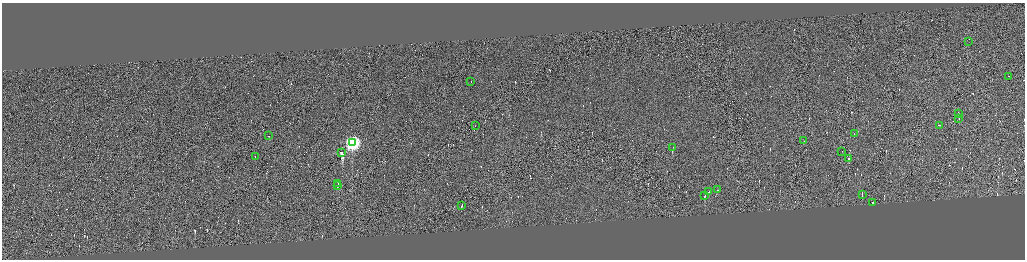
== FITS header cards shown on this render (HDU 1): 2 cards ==
NAXIS1  =                 4092
NAXIS2  =                 1030

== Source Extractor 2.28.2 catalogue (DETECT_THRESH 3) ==
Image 4092 x 1030 px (HDU 1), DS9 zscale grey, zoomed out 1/4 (1 PNG px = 4 x 4 image px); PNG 1027 x 262 px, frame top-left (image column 3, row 1030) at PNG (2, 3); each listed source drawn as its Kron ellipse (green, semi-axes under 4 px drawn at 4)
Background -0.0793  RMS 4.2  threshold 12.6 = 3 sigma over >= 5 px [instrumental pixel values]
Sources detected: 372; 348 cannot appear on this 1/4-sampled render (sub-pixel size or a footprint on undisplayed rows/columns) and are neither listed nor drawn; the other 24 listed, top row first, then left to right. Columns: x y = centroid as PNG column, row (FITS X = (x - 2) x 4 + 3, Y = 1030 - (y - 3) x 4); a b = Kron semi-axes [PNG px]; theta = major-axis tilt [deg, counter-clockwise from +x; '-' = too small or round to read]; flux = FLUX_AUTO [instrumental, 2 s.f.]
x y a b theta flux
969 42 2 1 - 3.9e+02
1008 77 2 1 - 8.5e+03
471 82 2 1 - 1.3e+04
958 114 2 1 - 1.4e+04
959 119 2 1 - 1.1e+04
475 126 2 1 - 2.1e+06
939 126 2 1 - 8.6e+04
854 134 2 1 - 4.0e+04
268 136 2 1 - 1.7e+04
804 141 3 1 - 4.7e+04
352 143 4 4 - 6.3e+05
673 148 2 1 - 1.2e+04
842 152 2 1 - 1.5e+04
342 153 3 1 - 1.3e+06
255 157 2 1 - 1.6e+04
849 159 2 1 - 4.9e+04
338 184 2 1 - 2.4e+04
337 186 2 1 - 1.3e+04
717 190 2 1 - 8.0e+03
709 192 2 1 - 1.6e+04
862 195 2 1 - 1.2e+04
705 196 2 1 - 2.2e+04
872 203 2 1 - 1.9e+04
462 206 3 1 - 4.4e+04
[348 sub-pixel or undisplayed-footprint detections neither listed nor drawn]